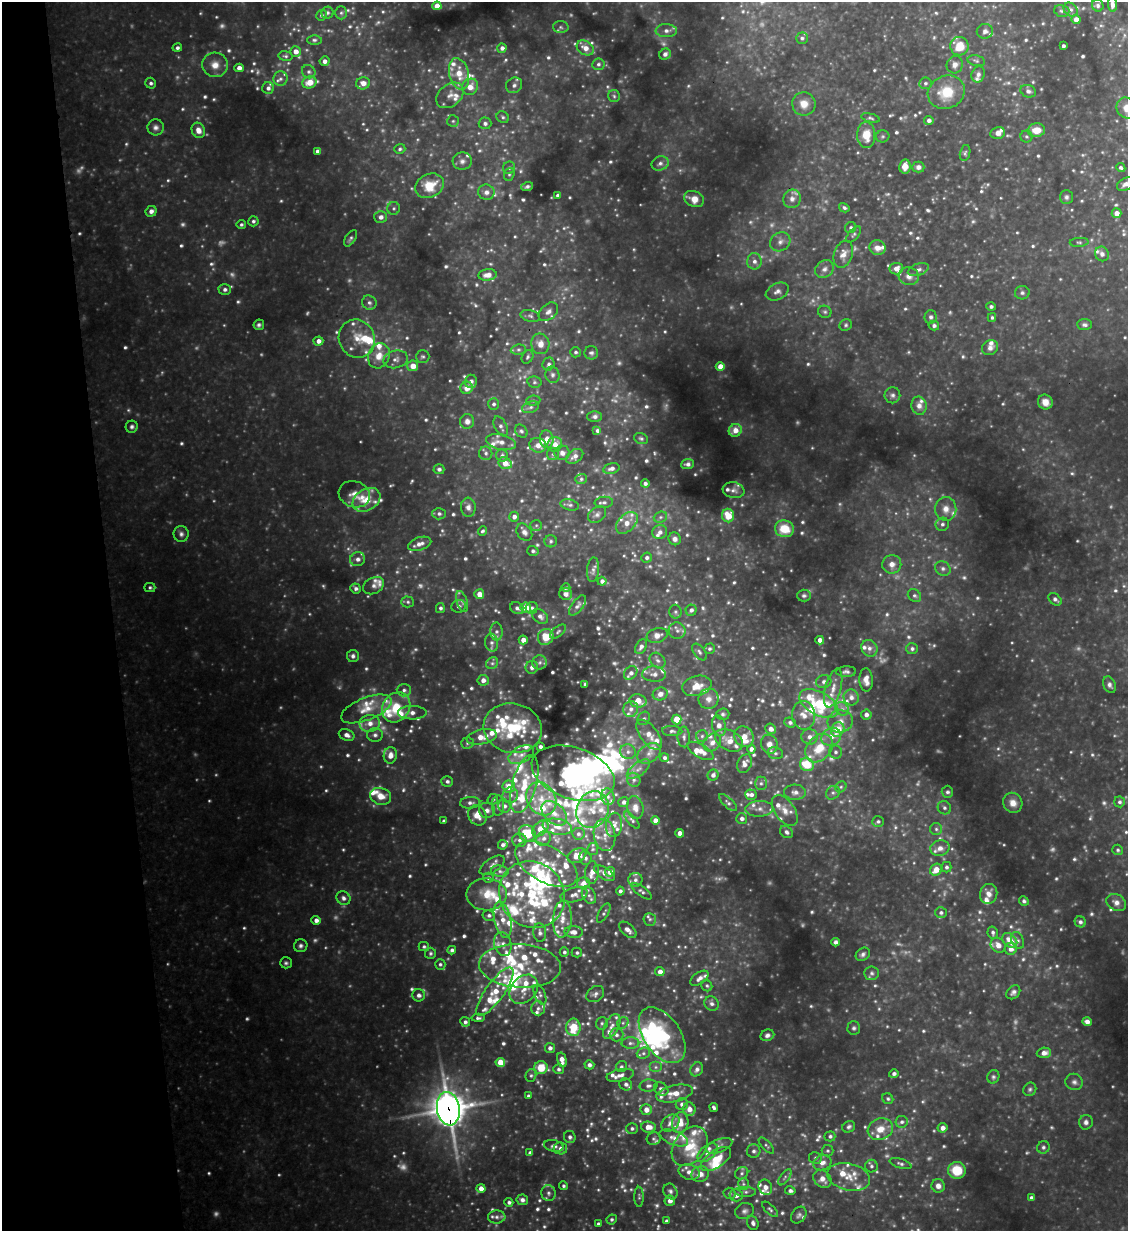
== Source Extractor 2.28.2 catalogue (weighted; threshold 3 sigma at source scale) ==
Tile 5 of 4 x 4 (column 1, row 2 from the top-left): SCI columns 254-1379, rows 2458-3686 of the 4893 x 4914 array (HDU 1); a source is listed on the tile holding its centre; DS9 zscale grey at full resolution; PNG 1130 x 1233 px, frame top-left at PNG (2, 2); each listed source drawn as its Kron ellipse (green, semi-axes under 4 px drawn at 4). Shown black and unused: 10% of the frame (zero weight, under 3 of 4 exposures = <1% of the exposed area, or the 3 px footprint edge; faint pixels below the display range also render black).
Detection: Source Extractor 2.28.2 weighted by HDU 2 'WHT'; one run over the whole footprint, this tile lists its part. Background 0.445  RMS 0.041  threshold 0.184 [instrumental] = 3 sigma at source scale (4.5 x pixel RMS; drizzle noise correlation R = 1.50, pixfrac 1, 0.05/0.05 arcsec/px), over >= 5 px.
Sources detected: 1175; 122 too faint to see at this stretch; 8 inside a brighter object's white glare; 1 long thin detection or spike segment (spike, bleed or trail) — neither listed nor drawn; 196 inside a brighter listed object's ellipse — not listed separately; of the other 848, all 500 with FLUX_AUTO >= 7.62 (the completeness limit of this list) listed and drawn (348 fainter detections not listed), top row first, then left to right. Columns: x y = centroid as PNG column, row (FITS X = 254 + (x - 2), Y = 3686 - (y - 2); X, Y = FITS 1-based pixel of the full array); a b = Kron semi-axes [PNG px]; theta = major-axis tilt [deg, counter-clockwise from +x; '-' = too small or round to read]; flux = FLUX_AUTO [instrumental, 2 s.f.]
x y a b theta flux
1098 5 6 5 - 9.9
1112 5 7 4 -85 16
437 6 4 4 - 44
1071 10 7 6 - 14
1062 11 8 5 -15 9.9
327 13 6 6 - 9.9
341 13 6 5 - 8.1
321 15 5 5 - 9.3
1076 19 4 4 - 30
561 27 8 6 -2 9.3
666 31 11 6 -2 22
985 31 8 7 - 16
802 38 6 5 - 10
314 40 7 5 0 8.7
959 46 9 9 - 89
1063 46 3 3 - 9.3
177 48 5 4 - 11
502 48 4 4 - 16
585 48 9 6 -31 36
296 51 5 5 - 28
665 54 6 5 - 17
286 56 7 4 -7 7.9
324 61 5 5 - 16
976 61 9 5 -12 9.3
598 64 6 6 - 10
215 65 13 12 - 48
955 65 9 8 - 23
239 68 4 4 - 24
309 72 7 6 - 11
459 74 16 9 -76 67
978 74 8 6 70 18
280 79 7 7 - 14
309 82 7 6 - 64
151 83 5 5 - 10
363 83 7 6 - 37
925 83 6 6 - 9.6
514 85 8 7 - 16
470 87 8 7 - 37
268 88 6 6 - 13
1028 91 8 6 -21 13
946 92 19 16 23 130
450 95 15 11 39 33
614 96 6 6 - 8.6
804 104 12 11 - 45
1127 108 11 10 - 47
503 117 6 5 - 8.8
870 118 9 4 -14 8.3
929 120 5 4 - 14
453 121 6 6 - 7.7
485 123 6 6 - 13
156 127 8 8 - 16
198 130 8 6 -63 32
1036 130 8 7 - 52
998 133 7 6 - 26
866 135 13 9 -89 69
882 136 7 6 - 7.7
1026 136 6 6 - 8
400 149 5 5 - 8.1
317 151 4 4 - 13
965 153 8 5 78 8.6
462 161 9 8 - 19
660 163 9 7 24 17
905 166 7 5 80 38
918 167 6 5 - 17
509 168 6 6 - 10
1121 168 5 3 - 8.6
509 174 6 5 - 7.8
1125 184 9 6 29 21
430 186 15 11 28 95
527 186 6 4 19 9.4
486 192 8 7 - 21
558 195 4 3 - 13
1066 197 7 6 - 11
694 199 10 7 -22 42
792 199 9 8 - 24
394 208 6 6 - 8.4
844 208 5 4 - 8.5
151 211 6 5 - 18
1116 213 5 5 - 30
381 217 6 6 - 20
253 221 5 5 - 9.6
241 224 4 4 - 7.9
851 228 6 5 - 9.1
854 235 10 5 50 9.1
351 238 9 5 58 9.5
780 242 10 9 - 25
1079 242 9 4 3 8.5
877 248 8 7 - 28
843 254 14 9 71 36
1102 254 7 6 - 17
754 261 8 7 - 22
824 269 10 8 36 22
896 269 7 6 - 25
918 270 11 6 19 17
487 275 9 5 7 33
909 276 10 9 - 23
225 289 6 5 - 13
777 291 12 8 27 22
1022 293 7 7 - 10
369 303 7 6 - 13
991 306 4 4 - 10
548 312 11 7 40 21
825 312 7 6 - 8.4
530 316 10 5 -13 12
931 317 7 6 - 12
992 318 4 3 - 7.9
259 325 5 5 - 10
846 325 6 5 - 7.9
934 325 5 4 - 12
1085 325 7 5 -3 11
357 339 19 17 -63 77
318 341 5 4 - 23
540 344 10 9 - 38
990 348 8 7 - 19
518 350 8 5 5 9.4
575 352 5 5 - 8.5
591 353 7 6 - 11
379 356 13 10 66 51
423 357 6 6 - 8.7
527 357 7 5 59 9.3
396 359 12 8 14 24
548 364 7 6 - 12
413 366 5 5 - 45
720 367 4 4 - 42
552 375 8 7 - 13
471 381 6 6 - 12
534 382 7 5 -12 8.9
467 388 6 6 - 38
892 395 8 8 - 14
533 401 7 5 7 7.9
1045 402 7 7 - 38
494 404 6 5 - 10
919 406 9 7 -78 24
531 407 9 5 18 12
595 417 7 5 0 12
467 421 7 7 - 18
501 426 11 6 -64 13
132 427 6 6 - 11
735 430 7 6 - 38
521 431 7 5 -49 9.5
597 431 4 4 - 11
641 438 7 5 -20 8.6
547 439 9 7 -84 34
501 442 15 7 -12 31
555 444 7 7 - 31
538 445 8 7 - 33
486 453 6 6 - 12
562 453 7 7 - 21
553 454 6 5 - 9.2
502 456 6 6 - 13
575 456 9 6 33 23
505 463 7 5 -27 45
688 464 6 5 - 12
611 468 8 5 14 16
439 469 5 5 - 12
581 479 6 5 - 8.2
645 483 4 4 - 12
733 490 11 8 -9 18
354 494 16 13 -18 41
366 500 15 10 31 70
604 502 9 5 5 12
570 505 9 5 -12 12
468 507 9 7 -84 19
946 509 12 10 89 37
439 514 6 6 - 11
597 514 10 7 40 16
728 516 7 6 - 87
514 517 5 5 - 18
660 517 7 5 21 9.3
627 523 13 8 45 40
942 524 7 6 - 13
536 525 6 5 - 7.7
784 529 9 8 - 93
482 531 5 4 - 7.8
524 532 9 7 -55 17
660 532 7 7 - 19
181 534 8 7 - 14
675 539 6 6 - 17
551 541 6 6 - 9.3
420 544 12 6 18 27
533 551 6 5 - 9.7
647 558 5 5 - 12
358 559 7 7 - 19
892 564 9 9 - 29
943 568 8 7 - 14
593 570 12 6 86 15
602 581 4 4 - 15
374 586 11 8 28 17
150 587 5 4 - 7.7
356 588 5 5 - 12
566 588 4 4 - 8.6
479 594 5 5 - 40
566 594 6 6 - 17
914 595 7 6 - 10
804 596 7 6 - 9.4
1055 599 7 5 -39 14
462 601 11 5 -72 14
408 602 6 5 - 8.3
578 605 12 6 52 15
458 606 7 6 - 13
440 608 5 4 - 9.5
517 608 7 5 -29 14
526 608 5 5 - 57
532 608 6 5 - 10
691 610 5 5 - 14
675 612 7 6 - 9.2
540 616 9 6 -37 19
496 631 9 6 -88 12
677 631 8 8 - 17
558 632 9 5 39 8.9
657 635 11 7 17 29
546 637 8 7 - 90
523 640 4 4 - 33
820 640 4 4 - 21
492 643 9 6 -80 14
641 647 8 5 60 16
869 648 8 7 - 20
709 649 5 5 - 8.4
912 649 6 5 - 12
699 652 9 5 -53 11
353 656 6 6 - 14
658 660 9 6 -44 15
540 662 7 7 - 12
492 663 6 5 - 9.2
532 667 6 6 - 16
846 672 10 5 0 13
631 673 7 6 - 19
654 674 12 7 -2 23
483 680 5 5 - 22
866 680 11 6 -86 32
824 682 8 6 17 16
585 684 3 3 - 7.7
1110 685 9 6 -68 13
697 686 15 10 15 55
833 688 20 8 75 44
404 690 7 6 - 12
660 694 7 6 - 26
851 697 8 7 - 24
709 699 10 10 - 28
638 701 8 6 -13 62
819 704 21 11 -29 300
396 707 16 13 55 100
366 709 27 11 21 77
631 709 8 7 - 20
842 709 7 6 - 16
412 713 14 6 0 24
723 714 6 5 - 9.1
804 715 14 11 -82 42
866 715 5 5 - 18
644 718 7 5 55 10
677 720 5 5 - 81
840 721 13 11 9 43
790 722 6 5 - 12
370 723 10 8 8 35
719 726 10 7 -79 26
513 728 29 24 -12 260
771 729 5 5 - 22
838 729 7 6 - 85
672 731 10 5 -4 12
347 735 8 5 -21 21
375 735 8 7 - 14
649 735 17 8 -53 45
702 736 6 6 - 9.3
481 737 15 7 12 55
684 737 10 6 -87 14
744 737 11 9 -54 49
810 737 8 7 - 23
831 737 10 8 27 38
729 740 15 10 -29 48
467 743 6 5 - 8.9
712 743 10 8 47 27
769 744 9 8 - 30
540 747 4 3 - 12
819 748 16 11 48 99
751 749 4 4 - 18
700 751 15 6 -30 47
628 752 8 7 - 17
835 752 6 6 - 11
649 753 13 9 33 32
775 753 8 6 -14 12
390 755 8 6 81 32
521 755 14 8 26 30
664 758 4 4 - 10
744 764 9 7 66 25
807 765 7 6 - 130
638 769 14 6 37 25
573 773 43 25 -19 1000
713 775 5 5 - 16
634 780 7 6 - 13
447 781 6 5 - 12
761 783 6 6 - 10
524 784 30 12 75 120
509 786 6 6 - 53
841 787 6 5 - 7.8
795 792 11 7 -2 24
947 792 6 6 - 10
833 793 7 6 - 12
510 795 8 7 - 20
751 795 6 5 - 15
381 796 11 8 -15 45
608 797 8 6 -77 19
493 799 5 5 - 7.7
541 799 17 14 -59 92
624 802 5 5 - 15
1119 802 5 5 - 9.8
470 803 10 6 4 16
728 803 11 5 -43 11
1013 803 10 9 - 35
498 805 10 6 89 16
504 806 6 6 - 16
635 808 11 8 -78 28
944 808 7 6 - 12
759 809 14 8 2 30
487 810 8 7 - 20
593 810 19 16 67 84
785 810 17 10 -55 43
554 813 14 9 -41 45
477 815 10 8 -61 47
742 818 5 5 - 15
632 820 10 4 -50 9.9
444 821 3 3 - 8.8
655 821 4 4 - 33
878 821 6 5 - 9.6
614 825 12 8 86 26
557 827 15 8 -11 39
540 828 9 6 45 45
936 829 6 6 - 10
786 832 7 5 -41 13
527 833 8 8 - 120
679 833 4 4 - 24
578 834 6 6 - 13
605 835 16 10 -82 37
543 838 8 7 - 16
519 840 7 7 - 12
503 845 5 4 - 12
940 848 9 7 13 26
593 849 6 5 - 7.6
1118 850 5 5 - 8
577 856 10 6 26 48
585 858 7 6 - 11
546 864 34 18 -29 130
492 865 14 7 33 20
946 867 5 5 - 10
936 870 6 5 - 47
500 871 8 5 -10 14
610 872 5 4 - 29
592 873 11 7 85 39
604 873 12 5 -34 19
488 878 5 5 - 9.1
635 880 7 7 - 15
583 883 6 5 - 27
620 891 4 4 - 11
642 891 12 5 -37 12
486 894 20 16 -1 92
989 894 10 8 74 27
532 895 34 31 -49 310
574 895 14 7 13 24
589 895 9 6 -63 17
343 898 7 6 - 16
1024 901 5 4 - 8.9
1116 902 10 8 -31 24
604 913 11 4 59 9.5
941 913 6 5 - 11
489 915 6 5 - 12
562 919 18 9 86 51
650 919 6 6 - 9.2
316 920 4 4 - 20
503 920 18 8 -77 53
1080 922 6 5 - 12
628 930 10 6 -42 21
574 932 9 6 -3 25
540 933 9 6 -83 16
993 933 6 5 - 11
1010 940 9 6 -44 62
1018 940 9 6 -67 12
836 942 4 4 - 12
503 944 12 8 -76 27
998 945 8 7 - 37
301 946 7 6 - 12
424 947 5 4 - 8.6
1011 949 6 6 - 25
452 950 4 4 - 12
564 952 5 4 - 9.6
430 953 5 5 - 8.3
577 953 5 5 - 8.9
863 954 7 6 - 12
286 963 6 5 - 8.8
440 964 5 5 - 8.5
520 966 41 22 -3 230
660 972 5 4 - 30
872 973 7 7 - 11
699 978 10 6 35 19
707 986 6 5 - 8
524 989 16 12 48 54
495 991 29 9 54 95
1013 992 8 6 45 14
540 994 10 5 -69 12
595 994 10 7 36 16
419 995 6 6 - 16
712 1004 7 7 - 15
538 1008 7 7 - 13
478 1018 6 4 -3 9.2
465 1022 5 4 - 11
1087 1022 4 4 - 21
602 1023 6 6 - 8.7
623 1023 6 5 - 8.2
612 1026 13 7 62 24
573 1027 9 7 90 120
854 1028 7 6 - 9.6
616 1035 7 6 - 14
662 1035 31 18 -55 250
767 1035 7 5 20 14
630 1043 9 6 1 15
550 1048 5 5 - 16
643 1053 7 5 22 11
1044 1053 7 5 5 24
562 1060 7 4 -77 30
500 1062 4 4 - 70
589 1065 5 4 - 14
621 1067 6 5 - 7.8
656 1067 6 5 - 11
541 1068 6 6 - 81
558 1069 5 5 - 9.6
697 1069 7 6 - 17
894 1074 5 4 - 11
531 1075 7 5 74 8.4
620 1075 14 6 11 22
993 1077 7 6 - 8.6
1074 1082 9 8 - 17
626 1084 7 5 -38 13
649 1086 9 6 3 14
661 1089 8 6 -41 14
1030 1089 7 6 - 9.5
675 1093 19 8 13 58
528 1096 4 4 - 8
888 1099 6 5 - 7.6
682 1104 6 5 - 19
714 1107 4 3 - 9.5
448 1109 17 11 -81 8500
689 1109 7 6 - 35
646 1110 5 5 - 32
902 1122 6 6 - 11
1086 1122 7 6 - 17
670 1123 10 7 39 25
680 1123 10 8 79 52
648 1127 7 5 -4 35
849 1127 7 5 31 9.7
632 1128 6 5 - 10
943 1128 5 4 - 23
880 1129 13 10 21 52
830 1136 5 5 - 9.9
570 1137 6 5 - 12
674 1138 15 7 -21 30
653 1139 7 6 - 8.1
554 1146 10 6 -12 15
690 1146 22 15 54 120
719 1146 14 6 21 19
766 1146 10 4 -47 8.5
1043 1147 6 6 - 10
560 1148 7 6 - 16
754 1151 7 6 - 13
827 1151 6 6 - 7.8
530 1153 4 4 - 16
708 1153 12 7 41 24
815 1158 6 6 - 8.9
716 1159 17 8 34 95
822 1163 9 7 21 26
900 1164 11 4 -16 11
871 1166 6 6 - 10
957 1170 9 8 - 97
689 1172 11 7 -15 28
742 1173 7 5 33 9.5
700 1174 9 7 24 32
785 1177 9 4 56 11
849 1177 22 13 -14 71
822 1179 10 8 -44 35
743 1184 6 5 - 8.4
563 1186 4 4 - 8.3
938 1186 7 6 - 22
765 1187 8 6 -67 20
481 1188 4 4 - 28
670 1191 8 6 -59 13
790 1191 5 4 - 12
745 1192 11 5 -2 12
548 1193 8 7 - 13
729 1193 6 5 - 8.5
736 1195 6 6 - 20
639 1197 10 4 -90 8.3
1031 1198 4 4 - 11
522 1200 6 5 - 16
670 1201 5 5 - 19
509 1202 4 4 - 12
770 1209 10 4 -44 9.6
745 1211 9 8 - 15
799 1215 9 7 53 12
497 1217 8 6 4 14
612 1219 5 5 - 8.2
666 1221 4 3 - 7.9
753 1223 7 5 -71 14
598 1224 3 3 - 9.3
Overlapping masked pixels (flux is a lower limit): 1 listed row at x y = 448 1109
Isophote crosses this tile's border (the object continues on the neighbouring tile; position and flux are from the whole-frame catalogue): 3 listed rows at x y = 1098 5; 1127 108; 1125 184